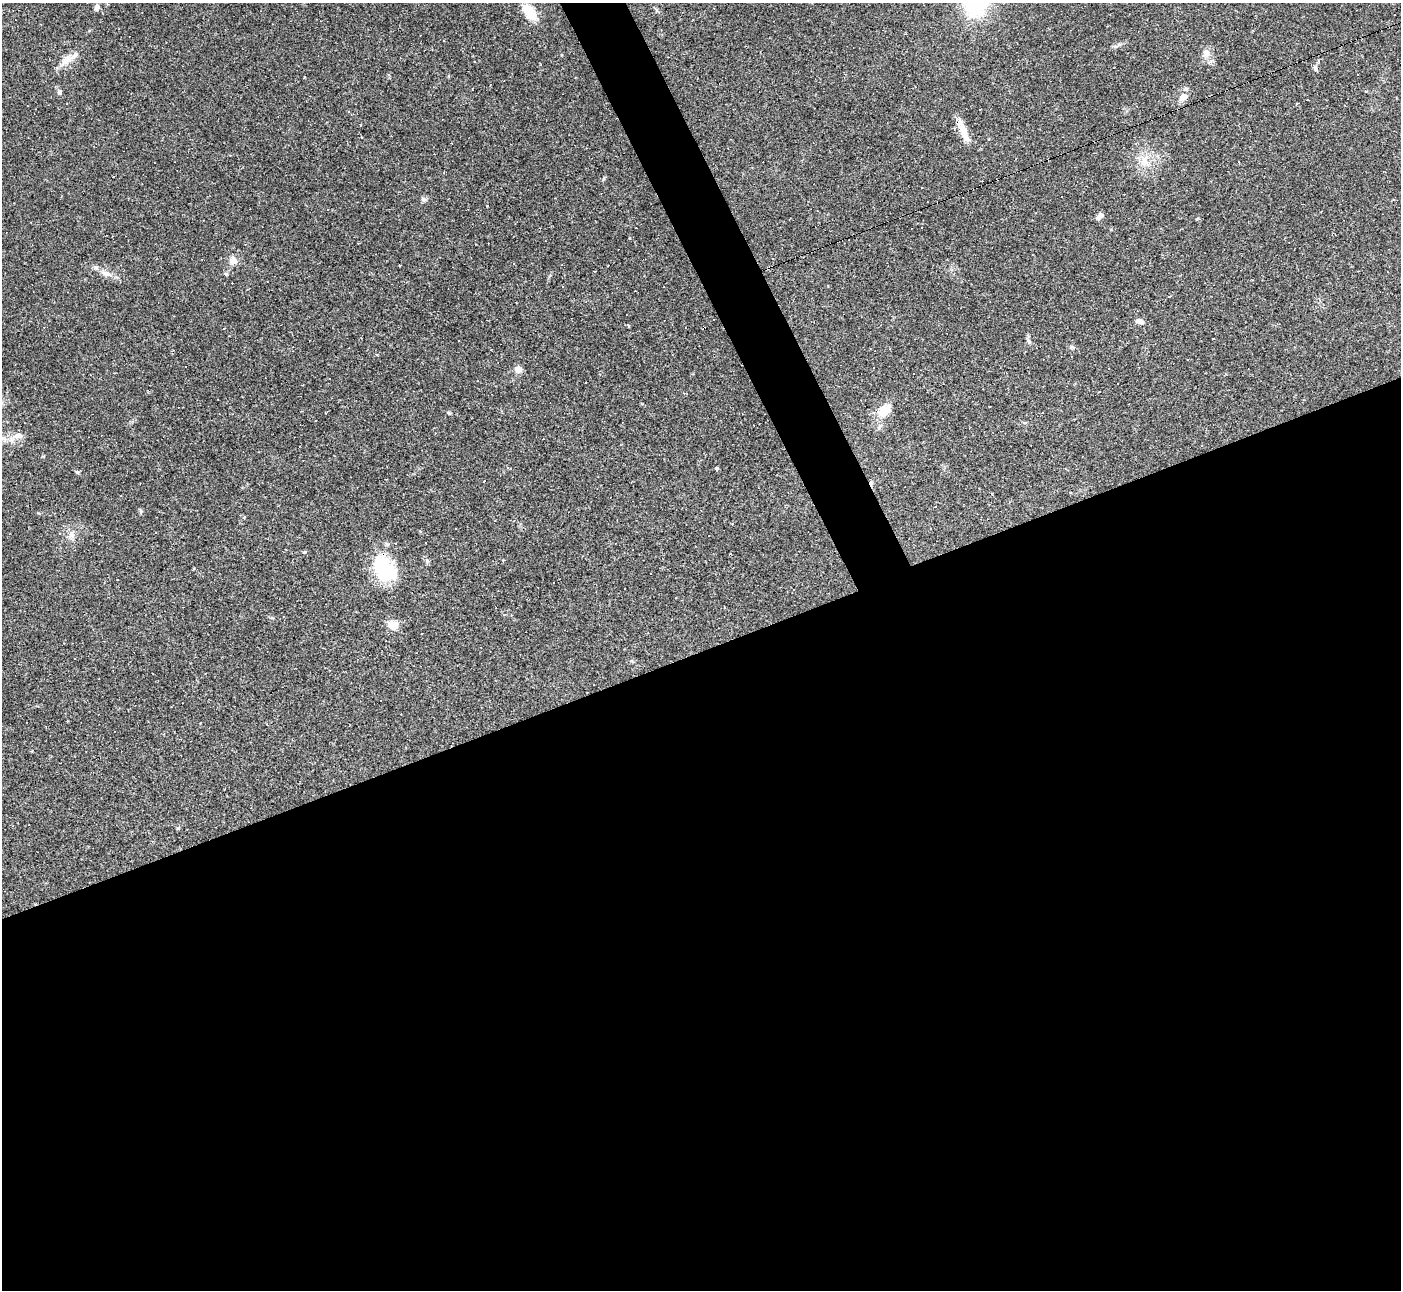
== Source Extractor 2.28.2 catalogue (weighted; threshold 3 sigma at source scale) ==
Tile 15 of 4 x 4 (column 3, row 4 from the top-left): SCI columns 2798-4196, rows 282-1569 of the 5594 x 5585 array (HDU 1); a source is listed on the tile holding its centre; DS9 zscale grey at full resolution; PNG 1403 x 1292 px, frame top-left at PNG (2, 3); no overlay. Shown black and unused: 52% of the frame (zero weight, under 2 of 3 exposures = <1% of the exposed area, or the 3 px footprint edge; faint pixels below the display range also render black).
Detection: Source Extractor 2.28.2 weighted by HDU 2 'WHT'; one run over the whole footprint, this tile lists its part. Background 0.064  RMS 0.0055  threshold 0.0248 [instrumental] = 3 sigma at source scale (4.5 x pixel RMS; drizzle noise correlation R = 1.50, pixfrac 1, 0.05/0.05 arcsec/px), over >= 5 px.
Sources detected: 71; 29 cosmic-ray / hot-pixel residue — not listed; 1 inside a brighter listed object's ellipse — not listed separately; the other 41 listed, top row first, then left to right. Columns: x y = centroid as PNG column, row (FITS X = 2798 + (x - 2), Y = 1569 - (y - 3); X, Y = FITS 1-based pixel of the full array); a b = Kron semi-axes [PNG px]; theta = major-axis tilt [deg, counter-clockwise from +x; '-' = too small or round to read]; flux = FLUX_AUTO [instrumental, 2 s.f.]
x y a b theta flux
97 7 8 5 74 1.7
529 12 19 10 -53 12
1206 53 10 9 - 3.3
67 60 20 10 26 5.9
1315 68 7 5 -49 1.1
59 92 8 6 -62 1.4
1183 97 8 6 38 4.9
980 110 2 2 - 0.42
963 131 28 8 -69 8.5
1144 161 9 6 69 3.1
113 176 2 2 - 0.43
424 199 9 3 -13 0.97
1394 200 3 3 - 0.47
1099 216 10 6 45 1.8
233 261 10 9 - 3.3
106 273 16 6 -15 3.2
226 274 5 4 - 0.77
635 291 2 2 - 0.49
1169 297 3 2 - 0.62
1139 321 9 6 -10 2.4
629 326 4 3 - 0.62
224 328 3 2 - 0.31
1213 338 3 2 - 0.32
1029 341 7 5 -65 1.2
1071 347 7 5 21 0.99
376 355 3 3 - 5.5
518 369 7 7 - 3.5
1118 383 2 2 - 0.48
884 411 18 13 36 9.2
449 413 6 4 -35 0.62
18 436 13 8 7 3.7
717 468 4 3 - 2
484 481 2 2 - 0.42
141 511 6 4 -90 0.77
72 535 9 7 35 2.5
305 552 5 3 - 0.51
730 554 3 3 - 0.91
582 556 3 2 - 0.37
384 569 32 21 -52 33
671 619 3 2 - 0.3
392 625 11 10 - 6.2
Isophote crosses this tile's border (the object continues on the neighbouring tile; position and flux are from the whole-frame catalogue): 1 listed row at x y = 97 7
Unlisted compact peaks at least as high as the median listed source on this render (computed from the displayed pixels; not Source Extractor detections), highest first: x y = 178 828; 604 178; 1197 219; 43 456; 629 238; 1119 44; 272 618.